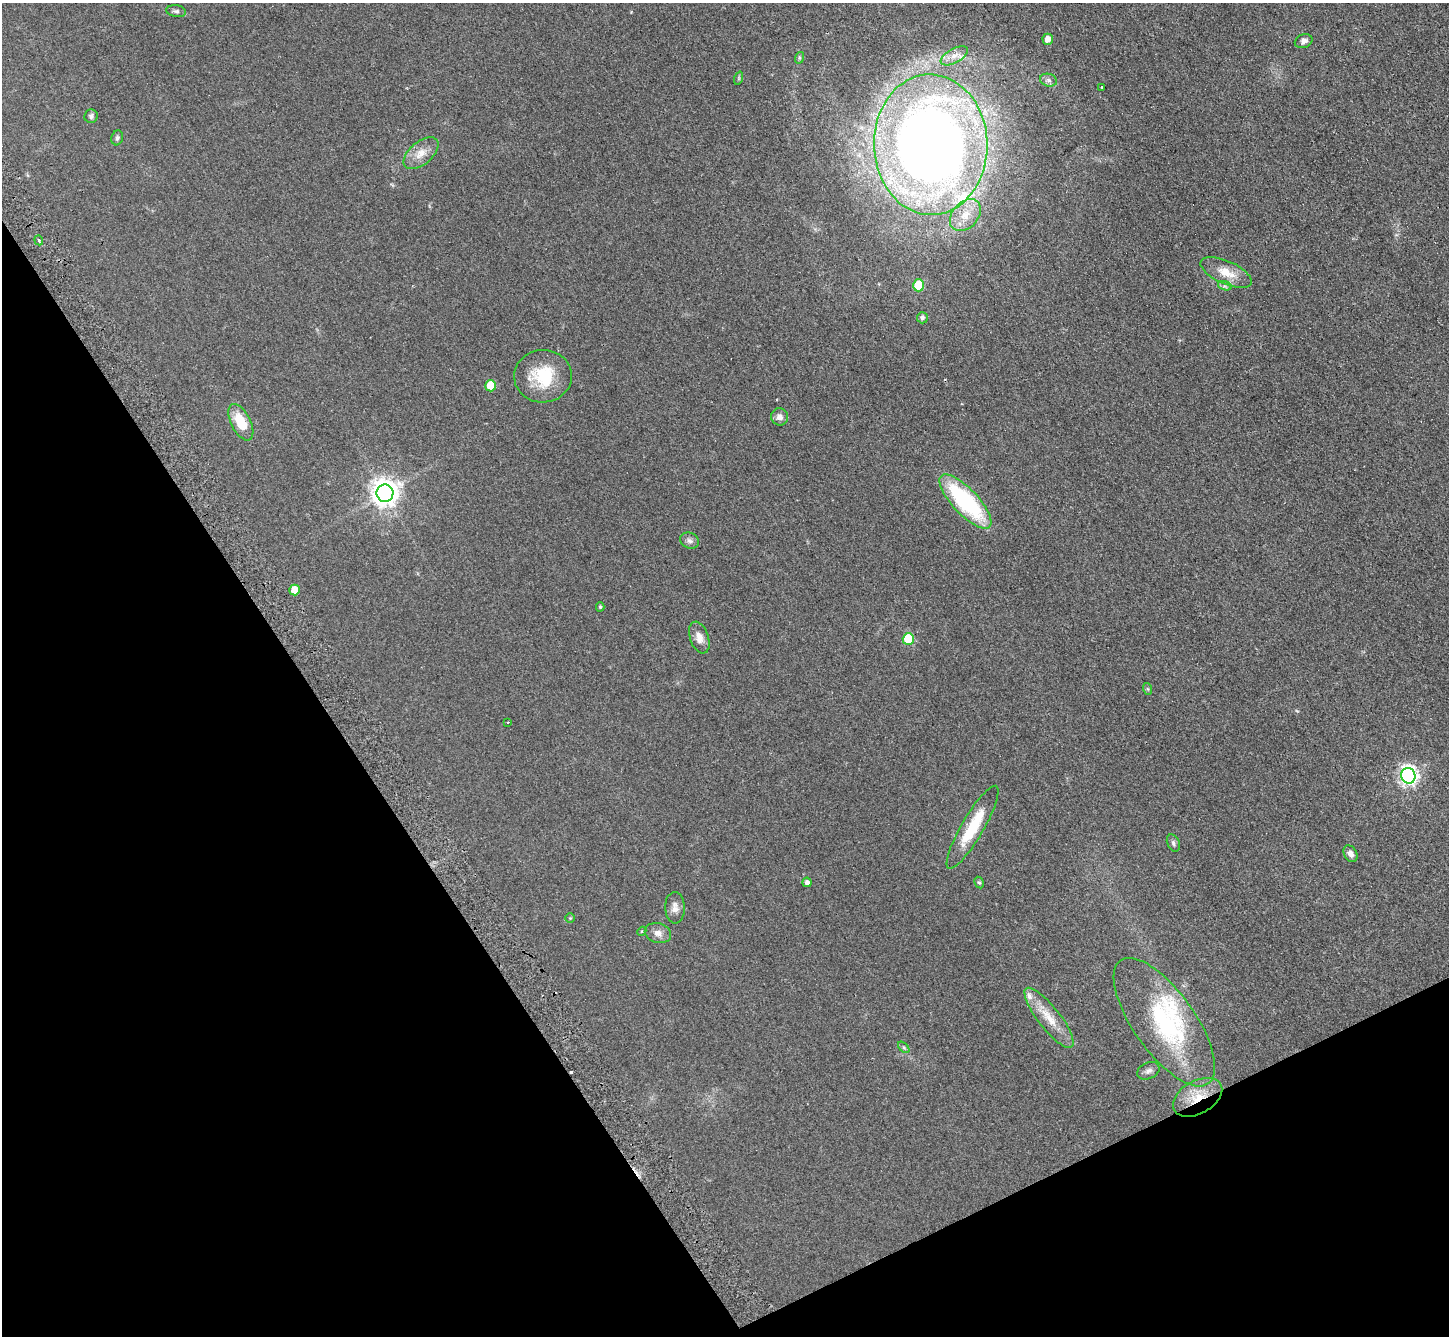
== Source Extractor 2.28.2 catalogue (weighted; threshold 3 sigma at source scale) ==
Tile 14 of 4 x 4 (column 2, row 4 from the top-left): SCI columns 1481-2927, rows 309-1642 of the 5856 x 5815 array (HDU 1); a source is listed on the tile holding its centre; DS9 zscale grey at full resolution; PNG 1451 x 1338 px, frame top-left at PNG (2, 3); each listed source drawn as its Kron ellipse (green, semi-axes under 4 px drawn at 4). Shown black and unused: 28% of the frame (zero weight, under 2 of 3 exposures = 2% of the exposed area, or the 3 px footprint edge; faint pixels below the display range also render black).
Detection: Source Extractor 2.28.2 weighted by HDU 2 'WHT'; one run over the whole footprint, this tile lists its part. Background 0.0531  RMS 0.0082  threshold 0.0368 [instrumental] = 3 sigma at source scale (4.5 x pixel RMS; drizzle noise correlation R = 1.50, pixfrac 1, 0.05/0.05 arcsec/px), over >= 5 px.
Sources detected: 50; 1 cosmic-ray / hot-pixel residue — neither listed nor drawn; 3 inside a brighter listed object's ellipse — not listed separately; the other 46 listed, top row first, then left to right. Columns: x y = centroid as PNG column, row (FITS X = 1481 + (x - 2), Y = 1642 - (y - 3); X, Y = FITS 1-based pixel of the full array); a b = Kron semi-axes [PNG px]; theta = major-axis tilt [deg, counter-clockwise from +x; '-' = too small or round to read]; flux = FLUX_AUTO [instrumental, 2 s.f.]
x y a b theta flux
176 11 10 6 -9 1.9
1048 39 5 5 - 6.9
1304 41 9 6 23 3.4
954 56 15 7 29 6.4
799 58 6 4 72 1.1
739 78 7 4 72 1
1048 80 8 6 -15 2.7
1102 87 3 3 - 3
91 116 7 6 - 2.2
117 138 7 6 - 1.9
931 145 70 56 -88 860
421 153 21 11 40 10
965 215 18 13 47 13
39 240 5 3 - 1.1
1226 273 27 11 -24 14
919 285 6 5 - 31
1225 286 7 4 -17 1.8
922 318 5 5 - 2.3
543 376 29 26 2 35
491 386 6 5 - 25
779 417 9 8 - 4.4
241 422 20 9 -63 22
385 493 9 8 - 920
965 502 35 13 -47 94
690 541 10 7 -25 3
294 590 5 5 - 14
600 607 4 4 - 1.1
699 637 16 9 -71 6.6
908 639 6 5 - 42
1148 689 6 4 -71 0.95
508 722 2 2 - 0.69
1408 776 8 7 - 360
973 827 47 11 60 32
1173 843 9 6 -67 2.2
1350 854 9 6 -59 3.9
807 882 5 4 - 2.7
979 882 6 4 -60 1.1
675 908 16 9 -88 5.6
570 918 4 4 - 0.78
642 931 5 3 - 0.88
658 933 13 10 -14 5.4
1049 1018 37 11 -52 17
1164 1022 76 30 -55 94
904 1047 7 4 -45 1.3
1148 1071 11 8 23 3.3
1198 1097 27 16 29 23
Overlapping masked pixels (flux is a lower limit): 1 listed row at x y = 1198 1097